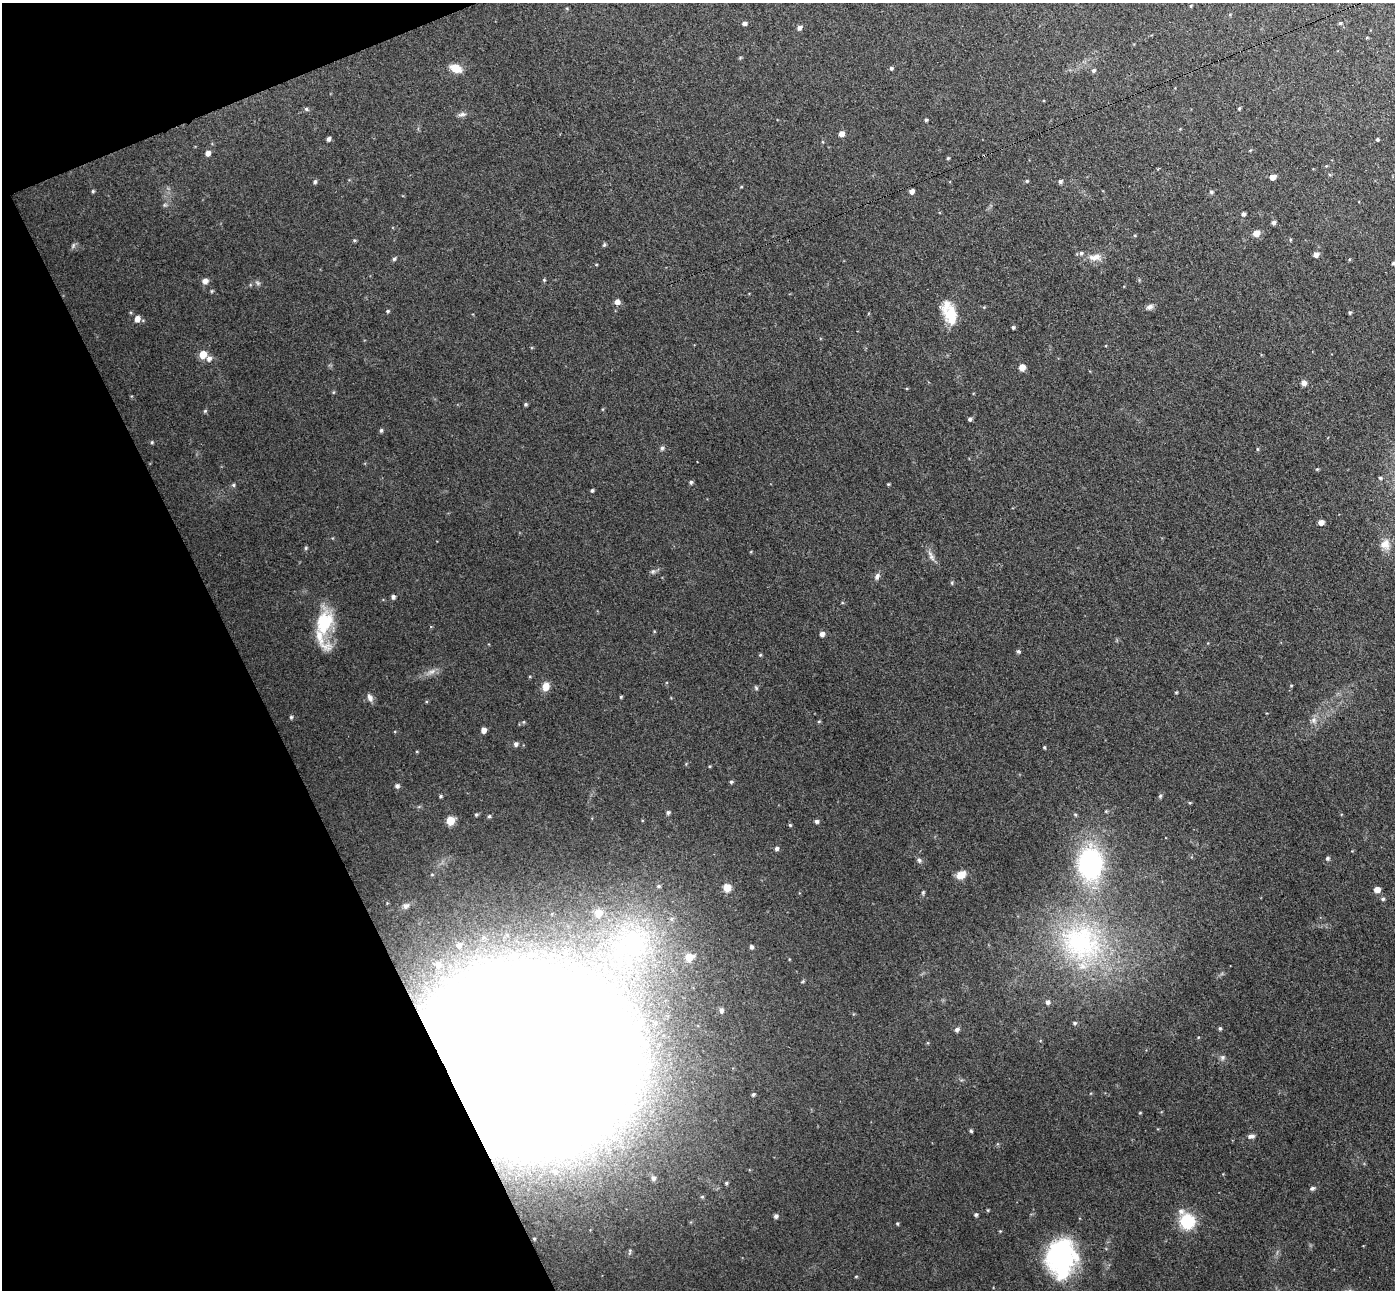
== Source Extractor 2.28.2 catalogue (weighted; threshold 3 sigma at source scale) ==
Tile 5 of 4 x 4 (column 1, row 2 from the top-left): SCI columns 55-1447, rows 2756-4043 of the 5678 x 5642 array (HDU 1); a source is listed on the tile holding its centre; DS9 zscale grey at full resolution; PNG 1397 x 1292 px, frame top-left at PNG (2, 3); no overlay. Shown black and unused: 20% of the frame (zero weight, under 3 of 4 exposures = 5% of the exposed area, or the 3 px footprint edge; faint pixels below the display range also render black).
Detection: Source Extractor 2.28.2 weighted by HDU 2 'WHT'; one run over the whole footprint, this tile lists its part. Background 0.0901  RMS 0.0082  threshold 0.0367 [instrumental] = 3 sigma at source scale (4.5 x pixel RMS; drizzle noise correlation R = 1.50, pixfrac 1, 0.05/0.05 arcsec/px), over >= 5 px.
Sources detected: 153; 2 inside a brighter object's white glare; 1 cosmic-ray / hot-pixel residue — not listed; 9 inside a brighter listed object's ellipse — not listed separately; the other 141 listed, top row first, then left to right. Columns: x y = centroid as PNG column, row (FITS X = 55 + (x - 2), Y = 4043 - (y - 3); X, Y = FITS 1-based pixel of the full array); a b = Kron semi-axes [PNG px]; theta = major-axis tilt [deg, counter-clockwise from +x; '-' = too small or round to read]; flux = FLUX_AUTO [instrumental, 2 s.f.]
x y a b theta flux
1191 6 5 3 - 0.73
744 23 5 4 - 2.5
1340 23 4 4 - 1
799 28 5 5 - 2.8
456 68 14 9 -23 11
891 68 5 4 - 1.4
1094 70 5 5 - 1.6
1239 108 4 3 - 1.1
306 109 5 5 - 1.3
462 114 12 5 9 2.8
926 120 3 3 - 1.2
842 134 5 5 - 5.6
328 139 5 4 - 2.4
1377 139 4 3 - 1.2
208 153 6 5 - 3.9
948 158 4 4 - 0.95
1330 175 5 3 - 0.82
1272 177 5 4 - 7.5
1027 181 5 4 - 0.96
1060 181 5 4 - 1.9
315 182 5 5 - 1.7
741 187 5 3 - 0.64
93 191 5 4 - 1
912 191 4 4 - 3.5
1211 192 5 5 - 1.5
165 205 6 5 - 1.3
1243 214 5 4 - 1.7
1274 222 5 5 - 2
1256 233 6 5 - 7.4
354 240 5 4 - 1
604 245 6 5 - 1.2
73 246 9 5 64 1.8
1316 254 5 5 - 4.2
1095 257 19 9 2 7.5
394 259 5 4 - 1.5
1393 263 5 4 - 1.4
596 265 5 3 - 0.67
544 280 4 4 - 0.97
205 281 6 6 - 4.3
258 283 7 5 -36 1.7
212 291 6 3 71 0.89
617 302 5 5 - 4.5
984 307 4 4 - 0.78
1150 307 10 6 26 2.8
388 311 5 4 - 1.2
1350 313 5 4 - 1.2
951 315 24 16 -68 21
137 319 6 5 - 5.8
1013 327 4 3 - 1.4
203 354 6 5 - 14
209 358 7 6 - 3.5
1022 367 5 5 - 9.1
1304 383 6 5 - 4.2
526 404 4 4 - 1.3
205 411 5 5 - 1.1
970 419 5 4 - 1.8
381 430 5 4 - 1.4
152 442 5 4 - 0.97
662 448 5 5 - 1.9
1257 449 5 3 - 0.86
1317 469 5 4 - 0.91
1380 478 5 4 - 1.2
691 482 5 5 - 1.5
888 484 4 4 - 0.85
233 485 5 4 - 1.2
592 490 5 4 - 1.2
1321 522 5 4 - 5.8
1385 544 14 13 - 8.6
306 548 5 5 - 1
931 556 17 6 -60 4.1
653 571 6 5 - 1.7
877 576 10 6 63 2.9
952 583 5 3 - 0.94
393 597 4 4 - 2.1
324 622 38 19 -88 39
822 634 5 5 - 3.5
1018 651 5 4 - 1.6
760 655 4 4 - 0.9
431 672 12 6 23 4.2
1291 685 5 3 - 0.69
546 686 9 8 - 7.5
756 688 6 5 - 1.2
1176 692 5 3 - 0.76
621 697 4 3 - 0.8
370 698 11 7 -66 3.5
291 717 4 4 - 1.2
1313 720 9 8 - 3.6
819 721 5 3 - 0.82
524 722 5 3 - 0.82
483 730 5 4 - 5.2
516 744 6 5 - 2.3
1044 747 4 3 - 0.96
731 782 5 4 - 1.3
397 786 6 5 - 2.1
440 796 4 4 - 1.2
1160 796 5 5 - 1.3
1190 803 5 3 - 0.86
668 813 5 4 - 1.9
1075 814 5 3 - 0.97
476 815 5 4 - 1.2
489 816 5 5 - 1.3
450 821 5 5 - 24
817 821 5 4 - 1.9
790 825 4 4 - 1.1
776 848 5 5 - 2.4
1327 858 4 4 - 1.5
919 860 7 5 -73 1.8
1090 864 31 24 -88 130
961 875 11 8 29 8.2
727 888 7 6 - 10
1377 889 5 5 - 6.5
923 892 6 4 70 1.1
1383 899 5 4 - 1.5
406 906 9 7 24 2.8
1081 943 66 55 -25 170
459 945 8 8 - 4.7
630 945 75 59 52 240
751 947 5 4 - 2.1
438 965 5 5 - 4.6
1047 1002 6 5 - 2.4
721 1010 6 5 - 2.5
1075 1023 5 4 - 1.4
1220 1028 5 4 - 1.3
957 1030 6 5 - 2.5
530 1057 79 70 -5 19000
1222 1057 7 6 - 2.2
753 1094 4 4 - 1.4
1140 1113 5 3 - 0.67
971 1131 4 3 - 1.2
1251 1136 10 5 8 2.7
653 1178 8 7 - 2.8
726 1183 4 4 - 1.1
1312 1188 6 5 - 1.6
988 1210 5 3 - 0.75
976 1215 4 4 - 1.5
776 1216 5 4 - 2.3
1187 1221 19 17 -70 26
897 1224 4 3 - 0.91
534 1239 3 3 - 0.76
1061 1258 35 26 85 130
856 1276 5 3 - 0.76
Overlapping masked pixels (flux is a lower limit): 1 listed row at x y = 530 1057
Isophote crosses this tile's border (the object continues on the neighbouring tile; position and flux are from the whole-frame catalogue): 1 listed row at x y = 1393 263